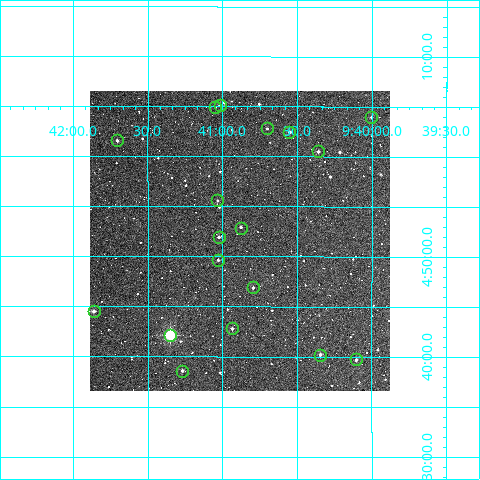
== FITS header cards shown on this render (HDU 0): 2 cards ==
NAXIS1  =                  300
NAXIS2  =                  300

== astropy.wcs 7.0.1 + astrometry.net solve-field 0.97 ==
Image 300 x 300 px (HDU 0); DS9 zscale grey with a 90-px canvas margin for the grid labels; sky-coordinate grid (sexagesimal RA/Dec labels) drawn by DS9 from the SOLVED WCS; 18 Tycho-2 reference stars matched to detected sources circled (green)
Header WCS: RA---TAN/DEC--TAN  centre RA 09:40:53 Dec +04:52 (145.22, +4.86 deg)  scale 6 arcsec/px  FOV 30.0' x 30.0'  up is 0 deg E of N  parity normal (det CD < 0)
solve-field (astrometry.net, Tycho-2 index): VERIFIED the header's WCS against the Tycho-2 star catalogue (verified at 2 index scales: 7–18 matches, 0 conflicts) and refined it, rather than solving blind
Solved WCS: RA---TAN-SIP/DEC--TAN-SIP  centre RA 09:40:53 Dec +04:52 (145.22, +4.86 deg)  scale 6 arcsec/px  FOV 30.0' x 30.0'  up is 0 deg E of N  parity normal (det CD < 0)
The solver's refit moves the header's centre by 1.9 arcsec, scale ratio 1.001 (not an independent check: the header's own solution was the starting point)
Tycho-2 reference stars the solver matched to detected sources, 18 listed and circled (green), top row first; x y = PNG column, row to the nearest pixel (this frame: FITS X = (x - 90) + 1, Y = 300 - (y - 91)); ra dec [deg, ICRS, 3 dp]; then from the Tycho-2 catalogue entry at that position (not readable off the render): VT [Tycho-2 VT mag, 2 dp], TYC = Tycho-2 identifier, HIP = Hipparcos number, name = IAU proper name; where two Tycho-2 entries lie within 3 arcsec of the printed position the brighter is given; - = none
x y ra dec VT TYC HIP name
220 105 145.254 +5.086 11.56 242-854-1 - -
215 107 145.262 +5.082 12.08 242-800-1 - -
371 117 145.001 +5.066 12.26 242-566-1 - -
267 128 145.175 +5.047 12.18 242-782-1 - -
289 132 145.138 +5.041 11.05 242-1060-1 - -
117 140 145.426 +5.027 11.73 242-376-1 - -
318 151 145.090 +5.009 11.28 242-980-1 - -
217 200 145.259 +4.927 12.23 239-1428-1 - -
241 228 145.219 +4.881 12.24 239-342-1 - -
219 237 145.256 +4.866 11.44 239-436-1 - -
218 260 145.257 +4.828 12.23 239-968-1 - -
253 287 145.199 +4.782 12.26 239-788-1 - -
94 311 145.465 +4.742 10.83 239-420-1 - -
232 328 145.234 +4.714 11.16 239-356-1 - -
170 335 145.338 +4.702 8.15 239-748-1 47526 -
320 355 145.086 +4.670 11.07 239-1982-1 - -
356 359 145.026 +4.662 11.61 239-2316-1 - -
182 371 145.317 +4.643 11.78 239-502-1 - -